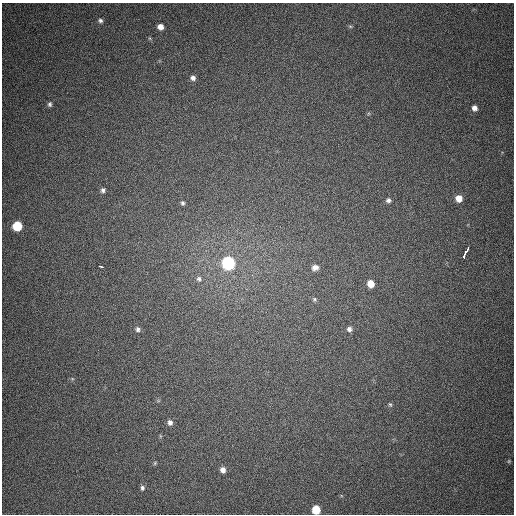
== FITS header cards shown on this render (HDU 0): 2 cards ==
NAXIS1  =                  512
NAXIS2  =                  512

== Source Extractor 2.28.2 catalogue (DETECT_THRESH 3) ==
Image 512 x 512 px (HDU 0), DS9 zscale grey, 1 PNG px = 1 image px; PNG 516 x 516 px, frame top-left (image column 1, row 512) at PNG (2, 3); no overlay
Background 380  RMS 9.2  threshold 27.7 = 3 sigma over >= 5 px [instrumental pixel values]
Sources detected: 30; all 30 listed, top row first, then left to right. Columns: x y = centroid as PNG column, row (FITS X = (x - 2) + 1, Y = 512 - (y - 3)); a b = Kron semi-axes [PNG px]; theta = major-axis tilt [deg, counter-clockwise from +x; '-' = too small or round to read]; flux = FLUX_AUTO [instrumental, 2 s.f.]
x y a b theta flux
100 21 6 5 - 1500
350 26 6 3 -19 760
160 27 5 5 - 4100
193 78 6 6 - 2500
50 104 7 5 -77 1500
474 108 6 5 - 3200
103 190 7 6 - 1800
459 198 6 6 - 6800
388 200 6 6 - 1700
183 203 6 5 - 1200
17 226 6 6 - 28000
467 249 6 3 58 18000
465 254 5 3 - 15000
464 258 3 2 - 7700
228 263 7 7 - 120000
101 266 4 3 - 7600
315 267 9 7 10 3400
199 279 8 7 - 2100
371 284 6 6 - 7500
314 299 7 6 - 1300
138 329 6 6 - 1700
349 329 7 7 - 2300
390 404 7 4 -61 900
170 422 7 6 - 2600
160 436 6 4 -72 720
509 461 5 4 - 650
155 463 6 5 - 800
223 470 6 6 - 3500
142 488 6 5 - 1500
316 510 6 6 - 18000
At the frame edge (FLAGS 8, measured only in part): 1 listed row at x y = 316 510